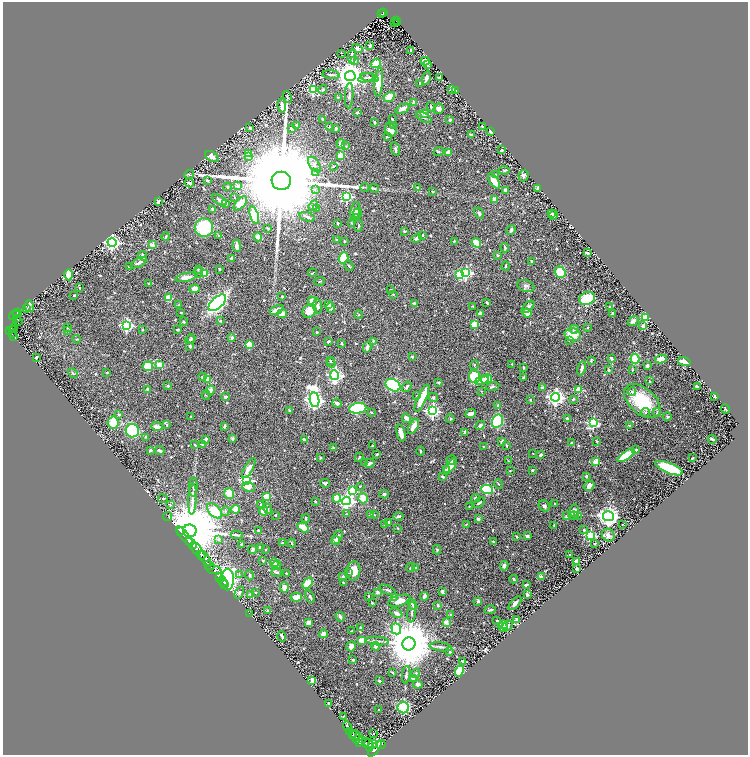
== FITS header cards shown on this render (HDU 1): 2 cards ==
NAXIS1  =                 1491
NAXIS2  =                 1506

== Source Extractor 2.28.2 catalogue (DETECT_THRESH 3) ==
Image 1491 x 1506 px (HDU 1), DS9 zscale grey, zoomed out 1/2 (1 PNG px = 2 x 2 image px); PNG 750 x 757 px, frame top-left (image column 2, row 1506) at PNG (3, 2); each listed source drawn as its Kron ellipse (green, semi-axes under 4 px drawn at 4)
Background 0.473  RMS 0.014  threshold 0.0424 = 3 sigma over >= 5 px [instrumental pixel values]
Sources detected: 726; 21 cannot appear on this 1/2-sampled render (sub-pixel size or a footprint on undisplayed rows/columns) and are neither listed nor drawn; of the other 705, the 500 brightest by FLUX_AUTO listed and drawn (205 fainter detections omitted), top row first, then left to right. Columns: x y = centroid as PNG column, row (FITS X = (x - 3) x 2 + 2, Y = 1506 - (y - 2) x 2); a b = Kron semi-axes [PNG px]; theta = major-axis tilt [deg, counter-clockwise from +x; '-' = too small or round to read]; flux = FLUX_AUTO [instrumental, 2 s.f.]
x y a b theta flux
383 13 3 2 - 33
381 14 2 1 - 7.6
396 21 2 2 - 35
394 22 2 1 - 5.5
398 22 2 1 - 22
370 45 2 2 - 9.2
357 48 5 4 - 12
410 50 3 2 - 3.5
341 53 2 1 - 2.3
352 57 7 3 86 4.4
355 61 4 3 - 3.5
425 61 4 3 - 36
376 63 5 4 - 45
428 64 4 3 - 5.1
331 75 8 2 -6 4.3
350 76 5 5 - 4400
366 78 8 4 18 6.8
369 78 9 4 -12 7.6
426 78 7 4 74 9.4
440 78 3 3 - 7.7
379 82 14 4 84 48
420 83 3 2 - 2.7
313 90 3 3 - 260
323 90 4 3 - 3.7
451 90 2 2 - 4
456 91 2 2 - 5.9
349 96 13 3 87 6.2
287 97 6 3 -76 2.9
338 97 3 2 - 2.8
389 97 6 4 30 45
414 103 3 3 - 19
282 106 7 3 -83 22
431 107 5 2 - 4.2
402 109 7 4 24 12
439 109 5 5 - 11
357 112 3 2 - 3.5
425 113 3 2 - 50
424 117 8 4 -30 5.3
322 119 2 2 - 3.3
392 119 3 2 - 2.3
450 120 2 2 - 12
374 122 2 2 - 3.8
296 125 3 2 - 6.4
393 126 3 3 - 1.9
329 127 4 3 - 2.3
482 127 4 2 - 3.4
250 128 3 3 - 3.6
292 128 3 3 - 3
336 128 3 2 - 5.3
391 130 7 5 -65 24
491 131 3 2 - 13
471 135 3 2 - 7.4
387 137 4 2 - 3
341 144 5 4 - 16
346 146 3 3 - 2.9
395 149 7 4 -69 6.2
502 150 2 2 - 7.5
439 152 5 2 - 1.9
448 152 4 3 - 26
248 154 3 3 - 45
340 155 3 3 - 53
212 156 7 4 -31 18
248 156 2 2 - 15
314 165 9 4 -55 13
333 166 2 2 - 3.3
504 170 5 3 - 3.2
316 173 4 4 - 3.8
189 174 5 4 - 3.2
496 175 4 3 - 4.2
523 176 6 5 - 6.3
207 180 3 2 - 5.1
281 181 9 9 - 130000
494 181 9 3 -56 28
189 183 5 3 - 5.2
238 186 2 2 - 24
228 187 4 2 - 1.9
365 187 4 2 - 2.8
374 188 5 3 - 3.5
418 188 3 3 - 2.8
538 188 4 3 - 4.4
315 189 4 3 - 2.9
505 190 3 2 - 9.8
433 192 3 3 - 2.4
347 196 3 3 - 250
235 197 3 2 - 2.4
220 200 8 4 -33 9.7
495 200 3 3 - 21
158 202 4 3 - 4.1
225 203 4 3 - 10
240 203 9 4 47 41
313 206 5 3 - 3.2
317 208 3 2 - 2.3
213 209 4 3 - 5.9
355 211 9 5 80 15
358 213 5 4 - 6.6
479 213 6 3 -59 5.4
552 213 3 2 - 4.6
254 215 9 4 -72 87
553 215 5 2 - 9.3
307 217 8 3 -18 7.9
357 217 3 3 - 2.6
338 223 3 2 - 3.9
352 223 3 2 - 3.7
358 225 6 3 81 2.7
204 228 9 9 - 150
268 228 4 3 - 2.3
511 230 5 3 - 7.3
405 231 3 3 - 2.6
422 235 3 2 - 2.1
219 236 2 2 - 7.1
166 237 4 2 - 3.5
258 237 4 3 - 21
416 238 5 3 - 9.5
337 240 3 3 - 3.1
344 241 3 2 - 2.6
454 241 3 2 - 1.9
112 242 4 4 - 890
476 243 5 3 - 70
152 245 2 2 - 47
237 246 6 2 -84 15
505 248 5 3 - 3
587 253 2 2 - 37
497 255 4 3 - 3
143 256 5 3 - 4.3
232 258 3 3 - 7.6
343 258 5 4 - 77
532 261 2 2 - 3.9
139 263 9 3 29 11
129 266 2 2 - 3.3
349 266 5 3 - 2.8
506 266 5 2 - 2.7
198 269 3 2 - 2.2
219 269 3 2 - 3.6
199 272 5 3 - 3.6
560 272 6 5 - 69
313 273 4 2 - 1.9
466 273 4 3 - 380
204 274 4 3 - 59
459 274 4 3 - 79
69 275 6 4 -90 30
186 277 11 4 11 21
320 281 5 2 - 2.1
148 283 4 3 - 3.6
526 286 9 5 -16 8.3
79 288 3 3 - 2.6
195 289 5 4 - 20
391 290 2 2 - 3
393 294 3 2 - 2.7
74 295 2 2 - 3.5
282 296 3 2 - 3.7
168 298 4 4 - 44
587 298 8 6 24 99
312 302 5 4 - 32
217 303 11 5 42 720
414 303 2 2 - 11
487 303 3 2 - 4.4
178 305 4 2 - 2
328 305 3 3 - 5.4
29 306 6 3 -80 11
318 306 7 4 -88 8.5
473 306 3 2 - 2.3
331 307 5 4 - 8.8
528 307 7 4 43 7.5
610 307 2 2 - 7.7
26 308 4 3 - 2.8
277 310 7 3 24 25
309 311 7 6 - 37
181 312 2 2 - 2.1
17 313 4 3 - 180
480 313 3 3 - 13
527 313 5 3 - 39
612 313 3 2 - 4.6
282 314 5 4 - 18
14 315 6 3 35 210
17 315 2 2 - 95
359 315 4 3 - 2.7
645 317 4 3 - 50
17 319 4 2 - 170
18 321 3 2 - 69
220 321 3 2 - 2.3
633 321 6 4 38 11
184 322 4 2 - 3.8
475 324 4 3 - 59
126 325 4 4 - 430
643 326 4 3 - 6.9
587 327 2 2 - 2.6
13 328 5 4 - 280
67 328 4 2 - 2
178 329 3 2 - 3.1
574 329 4 3 - 3.7
10 330 3 2 - 250
12 330 3 1 - 77
143 330 3 3 - 2.1
67 331 4 3 - 2.2
316 332 2 2 - 2.7
12 334 3 2 - 170
573 335 8 6 -14 55
14 336 3 2 - 120
232 337 2 2 - 25
76 339 4 3 - 2.3
190 339 5 3 - 4
191 339 4 3 - 3.4
569 340 3 3 - 2.4
328 341 3 2 - 5.2
373 341 3 2 - 2.4
342 343 3 2 - 3.8
249 345 3 3 - 77
190 346 3 2 - 7.3
367 347 5 3 - 11
36 357 3 2 - 6.9
412 357 3 3 - 4
611 358 3 2 - 5.1
635 359 5 4 - 110
661 359 6 3 10 34
330 360 4 3 - 2.5
591 361 3 2 - 3.9
684 362 6 3 -14 42
331 363 5 4 - 4.7
512 364 2 2 - 3.6
159 365 4 3 - 43
474 365 5 3 - 2.9
148 366 5 5 - 66
647 366 4 3 - 6.7
523 367 3 2 - 4
582 368 7 3 77 9.7
608 370 3 3 - 3
632 370 3 3 - 2.3
107 372 2 2 - 2.2
73 373 5 2 - 2.4
335 375 5 4 - 550
474 376 6 5 - 86
202 377 4 4 - 3.4
523 378 3 2 - 5.4
208 379 4 3 - 43
486 379 5 4 - 28
482 380 7 3 21 20
649 381 2 2 - 3.2
439 382 4 2 - 3.9
393 385 8 6 -31 210
168 386 4 3 - 3.1
493 386 6 3 8 4.1
407 387 6 3 55 4.5
697 387 3 2 - 6.9
542 388 2 2 - 23
148 389 2 2 - 24
210 390 4 3 - 12
579 390 3 3 - 88
481 391 3 3 - 2
632 392 4 4 - 5
206 395 4 3 - 2.2
417 396 2 2 - 4.4
715 396 2 2 - 9.7
226 397 3 3 - 6
556 397 4 4 - 990
422 398 15 4 66 61
433 398 5 4 - 4.3
573 399 4 3 - 4.5
315 400 7 5 -81 1400
530 400 3 2 - 2.1
642 401 21 12 -40 140
337 403 5 3 - 7.9
498 405 3 2 - 4.8
358 408 9 5 8 200
725 409 5 2 - 3.1
289 410 3 2 - 2
433 411 4 4 - 530
371 412 3 2 - 2.4
646 412 4 4 - 3.9
657 412 4 3 - 3.2
119 414 4 3 - 3.8
471 414 6 3 24 14
191 416 2 2 - 2.4
667 417 4 3 - 4.4
406 418 5 3 - 14
567 418 2 2 - 20
450 419 4 3 - 3
497 421 7 5 65 210
113 423 6 5 - 55
593 423 4 3 - 290
167 425 4 3 - 2.1
480 425 5 3 - 7.7
225 426 4 2 - 4.2
414 426 8 3 61 26
630 426 2 2 - 14
157 427 6 3 -8 24
132 431 7 6 - 300
465 432 4 3 - 5.8
401 433 8 3 -77 26
145 437 3 3 - 1.9
205 439 4 3 - 8.3
233 439 4 3 - 5.4
712 439 4 2 - 3.7
304 440 4 3 - 7.5
502 441 3 3 - 9.4
596 441 3 3 - 2
571 443 3 2 - 2.5
202 444 3 3 - 3.3
195 445 3 2 - 2.8
506 445 4 2 - 3.1
372 446 2 2 - 2.6
483 446 2 2 - 2.4
333 447 4 3 - 3
150 450 3 3 - 5.4
636 450 4 3 - 4.5
160 451 4 3 - 5.8
421 451 5 2 - 3.1
533 453 2 1 - 1.9
377 454 3 2 - 3.6
541 455 4 3 - 8.2
626 455 10 3 34 110
359 457 5 3 - 3.1
320 458 2 2 - 2.3
692 458 3 2 - 2.7
451 460 5 4 - 5.6
508 461 3 3 - 1.9
365 462 3 3 - 2.8
596 462 3 3 - 83
370 463 5 3 - 6.5
450 466 10 3 55 38
249 468 11 3 60 27
669 468 14 5 -21 200
446 470 2 2 - 5.4
532 470 2 2 - 5.4
510 471 3 3 - 2
586 476 4 3 - 3.7
443 477 3 3 - 5.3
246 480 4 3 - 430
325 483 4 3 - 7.3
498 484 5 3 - 2.5
360 486 3 2 - 2.3
589 486 5 5 - 12
193 487 10 3 88 6.4
249 487 6 5 - 17
487 489 6 4 -6 180
352 491 4 3 - 140
229 493 5 5 - 43
384 494 4 3 - 3.6
267 497 3 3 - 88
337 498 4 4 - 57
363 498 5 4 - 40
475 498 4 4 - 8
163 499 5 3 - 2.5
192 499 15 4 87 17
315 501 3 2 - 3.6
346 501 4 4 - 860
479 503 7 3 32 4.8
261 504 3 3 - 2.5
554 504 2 2 - 3.4
170 505 4 3 - 3.1
469 506 2 2 - 2.6
544 506 6 5 - 8.1
235 509 4 3 - 38
267 509 6 3 -54 4.9
214 511 9 5 -48 70
225 511 5 4 - 4.4
263 511 5 4 - 13
574 511 6 4 78 17
347 514 4 2 - 2.2
370 514 2 2 - 14
374 514 4 3 - 2.4
275 515 2 2 - 2.9
399 516 5 3 - 5.1
567 516 4 3 - 7.6
574 516 5 3 - 3.8
577 516 3 3 - 4.2
609 516 5 5 - 1500
168 517 5 2 - 18
306 518 4 2 - 3.3
478 519 2 2 - 18
388 522 3 3 - 5.3
466 524 4 3 - 2.3
622 524 2 2 - 3.3
385 525 4 3 - 2.1
554 525 2 2 - 2.5
303 527 6 3 -29 35
398 528 2 2 - 3.5
584 530 4 3 - 4.2
180 531 2 2 - 460
190 531 7 6 - 37000
258 531 3 2 - 3.9
237 535 6 3 -9 3.8
590 535 4 4 - 300
608 535 7 6 - 12
185 536 12 2 -49 3200
527 536 4 3 - 7.2
517 537 3 3 - 2.8
337 538 7 4 57 10
219 539 4 3 - 2.7
336 541 4 4 - 4.2
493 541 2 2 - 2.6
191 543 6 2 -52 1900
282 543 4 3 - 2.2
291 543 4 2 - 3.2
241 544 3 2 - 3.4
595 544 2 2 - 5.1
196 548 6 5 - 890
260 548 4 3 - 4
266 549 2 2 - 2.4
252 550 4 2 - 6.4
437 550 4 4 - 4.3
201 555 5 2 - 430
570 555 3 2 - 2.4
205 559 9 4 -59 690
263 560 2 2 - 3.7
577 561 4 3 - 14
274 563 4 3 - 12
209 565 5 2 - 850
277 565 5 3 - 5.7
504 566 5 3 - 8.7
411 567 5 3 - 2.9
416 567 3 3 - 2
214 569 8 3 -18 680
577 569 3 2 - 9.5
354 571 9 6 82 31
277 572 5 3 - 4.3
286 573 2 2 - 2.9
349 573 3 2 - 2.1
239 574 3 3 - 2.3
250 575 5 4 - 4.1
343 577 2 2 - 22
541 577 2 2 - 26
219 578 2 1 - 39
514 579 4 3 - 4.8
227 580 10 6 89 450
223 582 5 2 - 330
307 583 6 4 47 51
343 583 4 3 - 3.1
225 584 2 1 - 100
526 585 4 2 - 6
284 587 5 4 - 13
388 590 8 3 -25 5.3
256 592 3 2 - 2.4
378 592 3 3 - 9.3
442 592 4 3 - 5.8
239 593 6 3 63 5.2
250 595 2 2 - 20
527 595 3 2 - 5.2
368 596 2 2 - 2.5
424 596 4 3 - 11
296 597 6 4 3 26
310 597 7 3 -62 4.2
394 598 4 3 - 3.2
399 601 11 5 17 25
478 601 2 2 - 18
372 603 2 2 - 3.1
515 603 8 3 48 9.1
412 604 6 3 -54 4.3
438 605 3 2 - 4.1
490 610 5 2 - 5.2
268 611 2 2 - 20
412 612 10 3 83 6.7
249 613 2 1 - 180
396 613 6 3 -30 13
451 614 4 3 - 2.2
340 617 5 3 - 10
497 620 2 2 - 3.6
517 620 2 2 - 53
446 622 2 2 - 36
309 623 4 3 - 18
503 624 4 3 - 6.2
508 626 6 4 43 7.9
360 627 3 3 - 3.9
503 627 5 4 - 25
396 629 5 4 - 310
352 631 3 2 - 5.2
323 634 4 4 - 11
282 636 5 2 - 6.6
362 640 4 3 - 31
377 641 11 3 -4 8.5
409 644 6 6 - 17000
351 646 5 4 - 15
375 646 4 4 - 7
441 647 11 3 -7 7.7
450 651 3 2 - 3.7
353 660 2 2 - 13
463 661 4 3 - 3.8
459 671 6 4 66 230
392 673 4 2 - 3.1
416 673 5 3 - 3.2
406 675 8 3 85 5.2
413 679 4 4 - 12
312 680 3 3 - 17
379 681 2 2 - 8.1
418 684 5 4 - 8.8
328 703 2 2 - 2.4
403 708 6 5 - 260
379 709 2 2 - 2.3
343 716 2 2 - 3.2
347 726 5 2 - 2
349 731 2 2 - 78
374 734 2 1 - 2
352 735 3 2 - 210
356 737 7 3 -72 1600
359 737 3 2 - 350
360 741 5 4 - 1700
366 743 2 2 - 370
373 744 5 3 - 880
369 745 7 3 -78 1500
381 745 5 2 - 73
375 749 9 4 53 2100
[205 fainter detections neither listed nor drawn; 21 sub-pixel or undisplayed-footprint detections neither listed nor drawn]